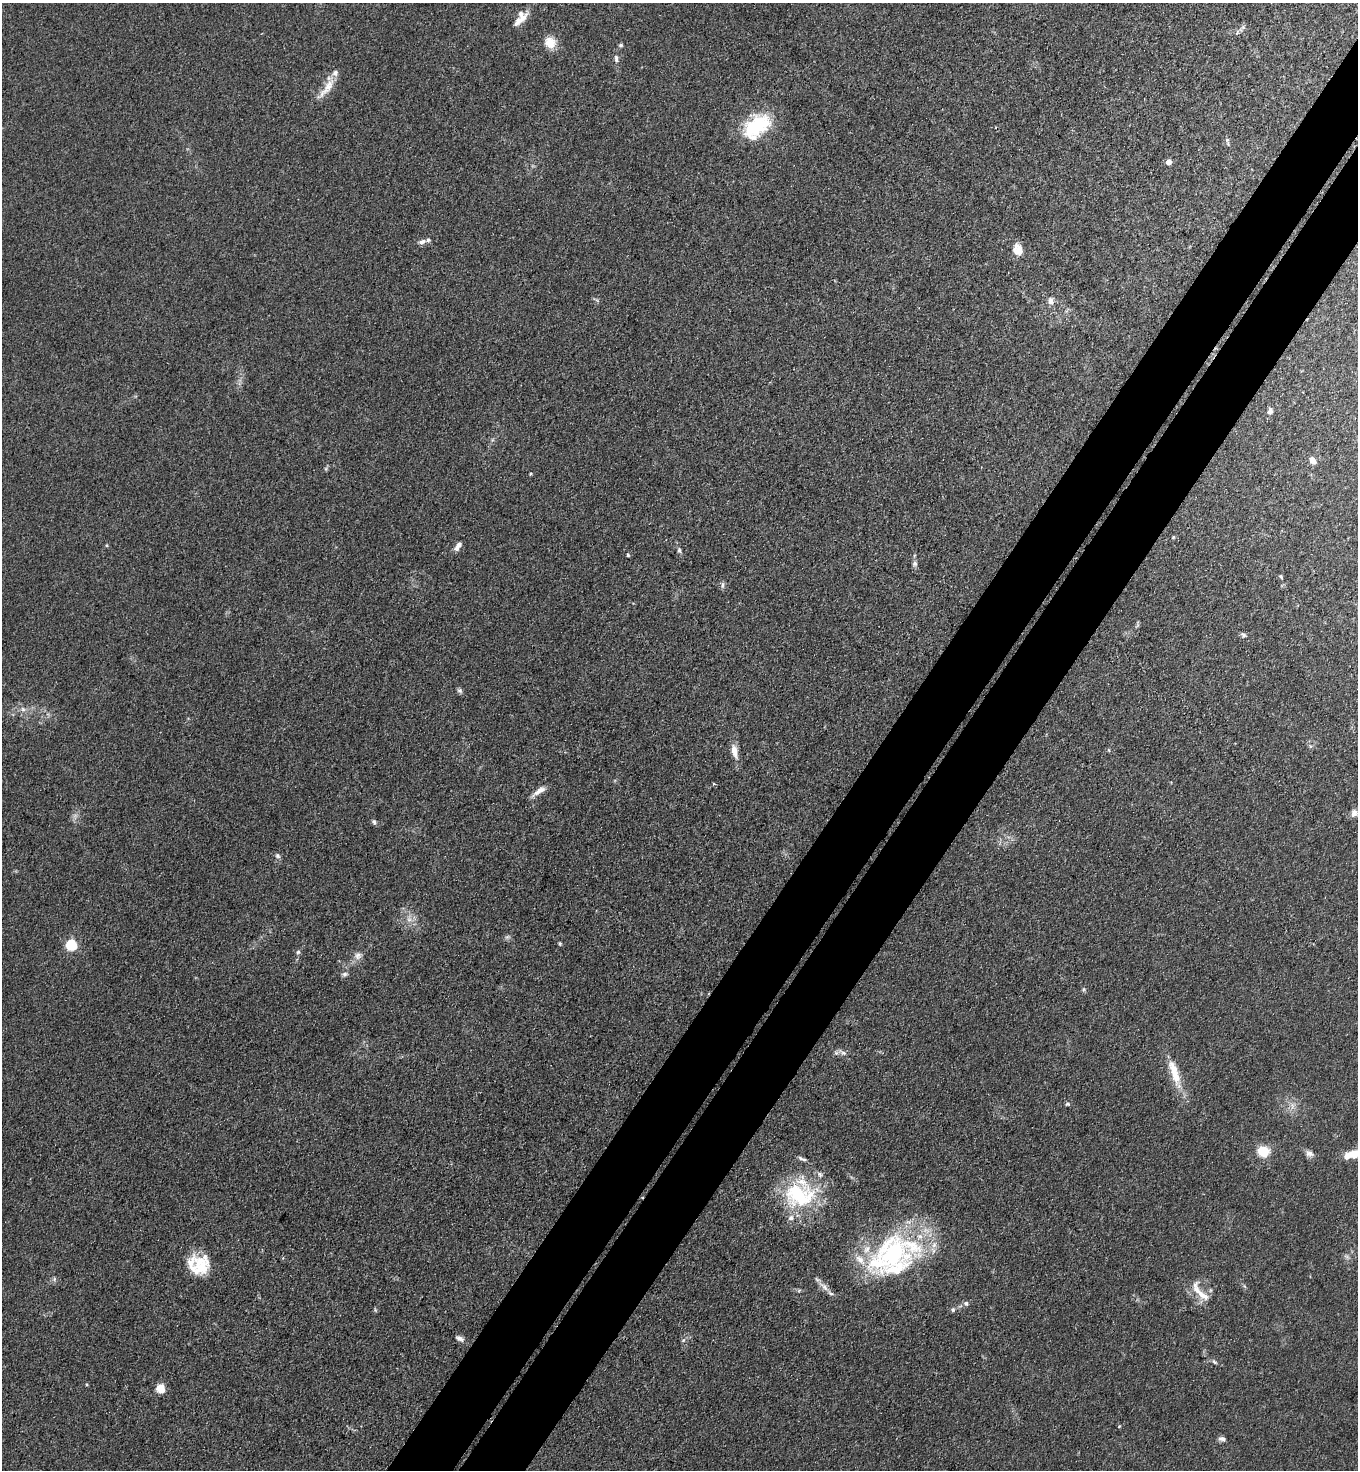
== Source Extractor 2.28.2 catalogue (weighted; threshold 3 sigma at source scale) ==
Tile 10 of 4 x 4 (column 2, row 3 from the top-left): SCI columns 1557-2912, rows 1506-2973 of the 5963 x 5945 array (HDU 1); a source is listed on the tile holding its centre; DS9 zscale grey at full resolution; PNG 1360 x 1472 px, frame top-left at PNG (2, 3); no overlay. Shown black and unused: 9% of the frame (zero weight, under 3 of 4 exposures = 5% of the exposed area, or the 3 px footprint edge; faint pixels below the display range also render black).
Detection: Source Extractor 2.28.2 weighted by HDU 2 'WHT'; one run over the whole footprint, this tile lists its part. Background 0.103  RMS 0.0074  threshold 0.0333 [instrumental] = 3 sigma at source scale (4.5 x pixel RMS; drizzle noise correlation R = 1.50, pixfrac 1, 0.05/0.05 arcsec/px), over >= 5 px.
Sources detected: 78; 1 too faint to see at this stretch — not listed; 13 inside a brighter listed object's ellipse — not listed separately; the other 64 listed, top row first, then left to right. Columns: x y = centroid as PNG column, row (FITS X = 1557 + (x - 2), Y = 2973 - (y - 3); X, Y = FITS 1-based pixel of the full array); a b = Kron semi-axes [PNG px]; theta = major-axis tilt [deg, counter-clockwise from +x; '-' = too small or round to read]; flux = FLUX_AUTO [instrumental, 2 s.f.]
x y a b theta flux
519 20 26 8 42 8.6
1243 27 5 5 - 1.4
1237 32 6 3 71 1.1
550 43 14 13 - 11
620 45 5 4 - 1.3
616 58 11 5 -85 2.5
326 89 39 8 51 11
757 126 35 22 39 47
1227 140 6 5 - 1.4
1168 162 4 4 - 6.8
422 242 10 6 20 3.1
1018 250 14 10 -69 9
1051 301 9 7 -77 3.6
1270 411 9 6 68 2.8
492 440 6 4 72 1.2
1313 460 8 6 -64 5.4
531 474 4 3 - 0.88
1173 537 5 3 - 0.76
458 546 14 6 55 4
679 550 8 5 -81 1.7
628 555 4 4 - 0.94
915 563 9 7 -78 2.4
1281 577 5 3 - 1
722 585 10 4 89 1.8
1243 635 7 6 - 1.9
460 690 8 6 -38 1.7
23 709 7 6 - 2.4
1310 746 6 4 -72 1.2
1109 750 5 3 - 0.73
734 751 19 8 -77 7.4
714 784 4 3 - 0.94
539 791 18 6 33 5.5
1354 813 10 8 70 4.6
374 822 7 5 -62 1.7
277 856 7 6 - 1.8
409 919 9 7 -89 4.1
507 937 6 5 - 1.5
560 943 5 4 - 0.89
71 945 6 5 - 51
298 952 6 5 - 1.6
358 955 11 10 - 4.4
345 974 8 5 2 2
843 1053 8 6 -21 2.5
1174 1073 43 10 -72 19
1067 1104 6 5 - 1.2
1292 1106 12 5 -90 3.4
1263 1151 8 7 - 27
1309 1153 11 8 -30 3.6
1354 1154 18 10 16 11
802 1159 14 4 -23 2.3
799 1195 44 34 -7 68
893 1254 62 41 46 110
1347 1256 9 4 -19 1.6
199 1265 24 21 -10 27
1244 1286 6 4 -69 1.1
824 1287 17 8 -43 5.5
1201 1293 35 11 -46 13
966 1303 7 6 - 2.1
953 1310 6 6 - 1.4
460 1338 11 6 -26 2.9
683 1340 6 4 2 0.99
1214 1362 8 5 -44 1.6
160 1388 9 8 - 9.1
1222 1439 10 6 -17 2.5
Isophote crosses this tile's border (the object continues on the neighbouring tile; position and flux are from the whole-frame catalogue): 1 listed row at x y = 1354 1154